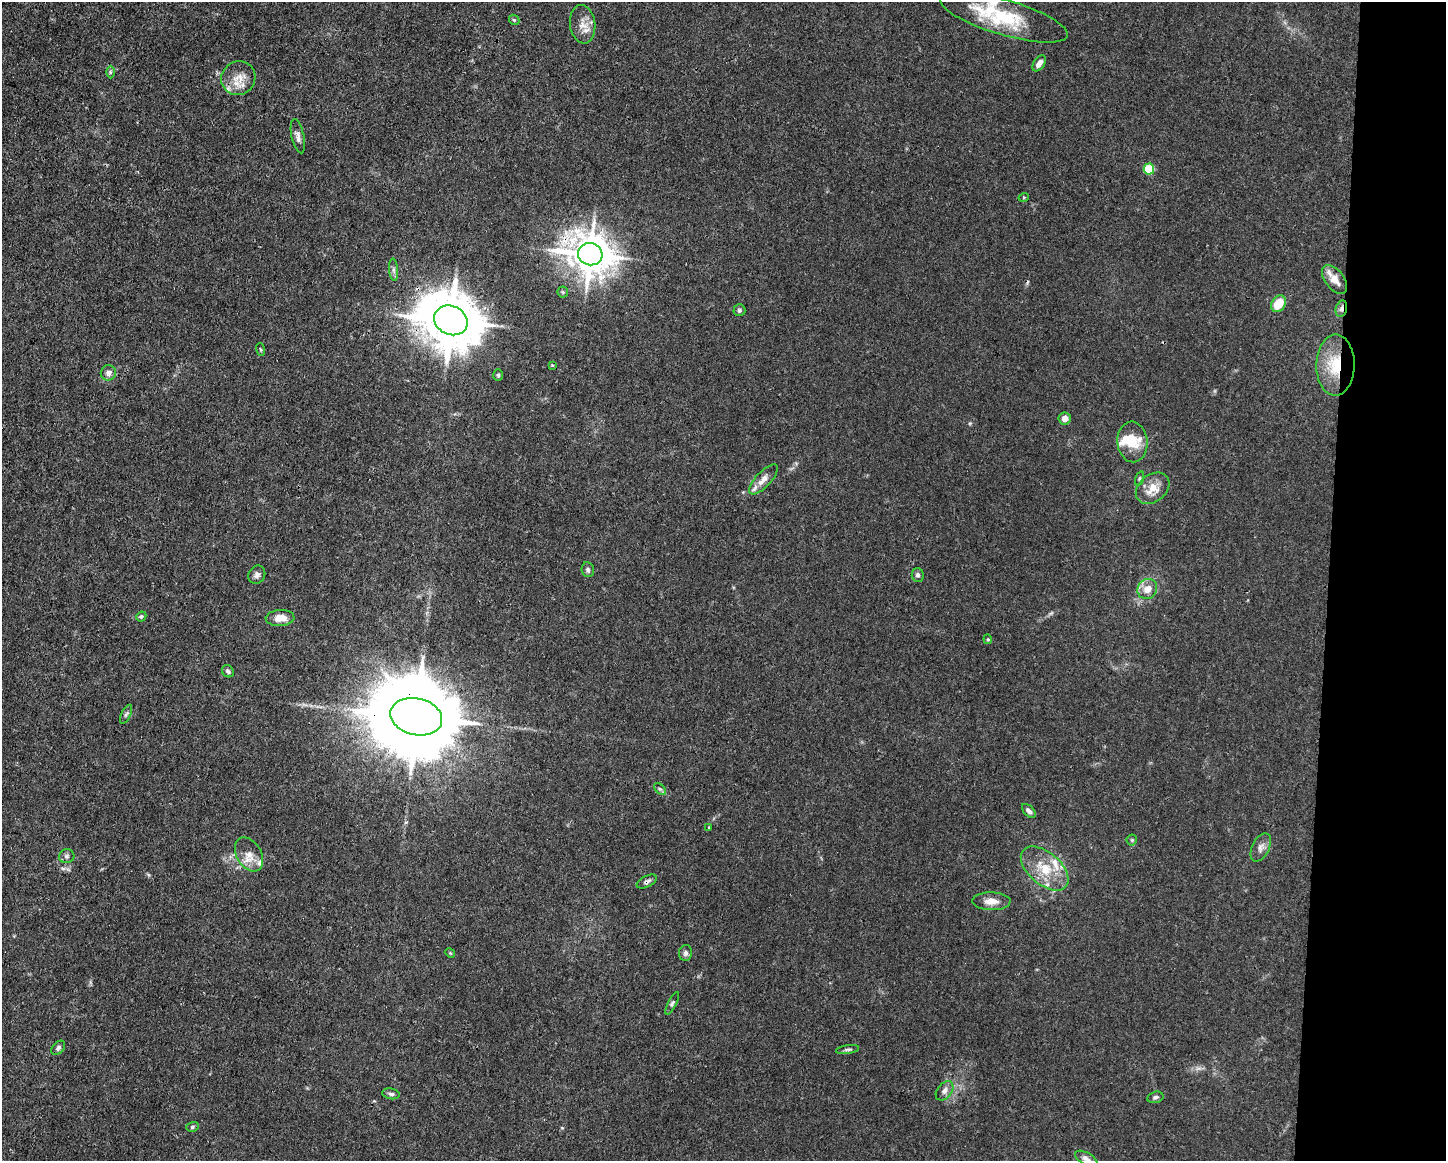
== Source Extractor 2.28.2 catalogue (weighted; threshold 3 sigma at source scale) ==
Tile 9 of 3 x 4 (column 3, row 3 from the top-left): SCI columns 3000-4443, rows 1161-2319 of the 4666 x 4638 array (HDU 1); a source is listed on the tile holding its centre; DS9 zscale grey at full resolution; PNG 1448 x 1163 px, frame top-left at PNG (2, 2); each listed source drawn as its Kron ellipse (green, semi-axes under 4 px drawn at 4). Shown black and unused: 8% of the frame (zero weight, under 3 of 4 exposures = <1% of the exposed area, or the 3 px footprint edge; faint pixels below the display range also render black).
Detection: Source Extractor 2.28.2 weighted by HDU 2 'WHT'; one run over the whole footprint, this tile lists its part. Background 0.0158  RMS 0.0025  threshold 0.011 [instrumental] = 3 sigma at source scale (4.5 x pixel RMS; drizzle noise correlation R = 1.50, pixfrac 1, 0.05/0.05 arcsec/px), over >= 5 px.
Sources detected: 64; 1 inside a brighter object's white glare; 1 cosmic-ray / hot-pixel residue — neither listed nor drawn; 5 inside a brighter listed object's ellipse — not listed separately; the other 57 listed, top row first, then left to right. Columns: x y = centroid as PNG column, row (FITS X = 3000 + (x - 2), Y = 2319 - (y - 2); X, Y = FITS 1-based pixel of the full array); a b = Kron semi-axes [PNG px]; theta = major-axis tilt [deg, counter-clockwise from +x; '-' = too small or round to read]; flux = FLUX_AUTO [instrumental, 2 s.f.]
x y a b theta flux
1004 17 66 17 -16 17
514 20 6 4 -42 0.3
583 24 19 12 -83 2.9
1039 63 9 5 55 1.7
110 72 6 4 89 0.4
238 78 17 16 - 3.9
298 136 17 6 -78 1.1
1149 169 5 5 - 14
1024 197 5 3 - 0.21
590 254 12 11 - 670
394 270 11 4 -85 0.74
1335 279 17 9 -53 3.1
563 292 5 5 - 0.36
1278 304 9 6 58 5.4
1341 309 8 5 79 0.95
739 310 6 6 - 0.49
451 320 17 14 -26 1500
261 350 6 3 -71 0.25
552 365 3 3 - 0.23
1335 365 30 19 89 10
108 373 8 7 - 1.1
498 375 6 5 - 0.4
1065 418 6 6 - 1.5
1132 442 20 15 -86 4.8
763 479 19 7 47 2.1
1139 479 7 3 71 0.32
1153 488 18 13 39 3.7
588 570 7 6 - 0.61
257 575 9 8 - 0.93
918 575 7 6 - 0.65
1147 589 10 9 - 2.7
141 616 5 4 - 0.4
280 618 14 8 3 2.5
988 639 5 4 - 0.29
228 671 6 5 - 0.6
126 714 10 4 63 0.57
416 717 26 18 -13 5600
660 789 7 4 -44 0.46
1029 811 8 5 -46 0.84
709 828 3 2 - 0.21
1132 840 5 5 - 0.35
1261 847 15 8 63 1.5
249 854 18 12 -59 2.9
67 856 8 7 - 0.64
1045 868 28 16 -41 7.3
647 882 11 5 27 0.75
991 901 19 9 -1 2.5
450 953 5 4 - 0.25
685 953 8 6 80 0.82
672 1003 12 4 63 0.53
58 1048 8 5 47 0.59
848 1049 11 4 7 0.54
944 1091 11 7 51 1.2
391 1094 9 5 -10 0.65
1155 1097 8 5 15 0.6
192 1127 6 5 - 0.43
1086 1159 12 6 -30 1
Overlapping masked pixels (flux is a lower limit): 7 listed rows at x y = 238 78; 590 254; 1341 309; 451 320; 1335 365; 416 717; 647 882
Isophote crosses this tile's border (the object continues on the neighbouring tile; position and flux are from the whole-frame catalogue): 1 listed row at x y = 1086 1159